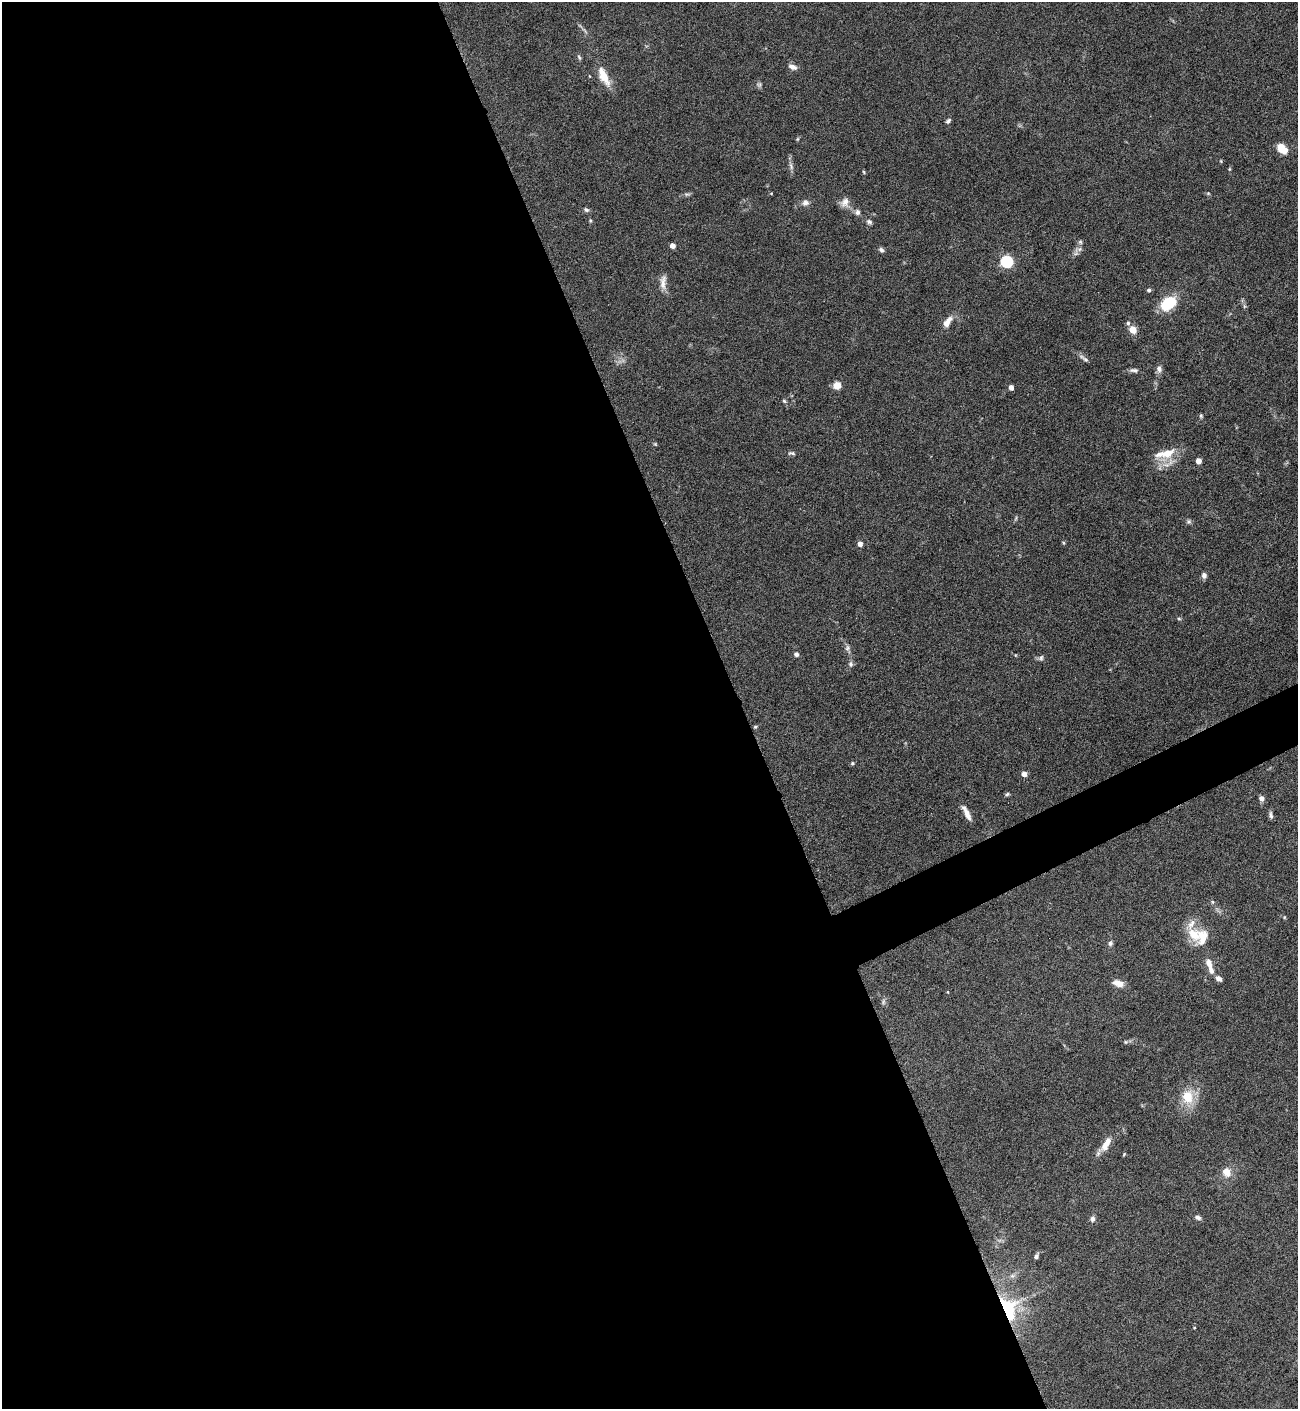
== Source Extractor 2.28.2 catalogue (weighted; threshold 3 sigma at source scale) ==
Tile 9 of 4 x 4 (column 1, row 3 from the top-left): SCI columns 151-1446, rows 1408-2814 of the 5617 x 5627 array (HDU 1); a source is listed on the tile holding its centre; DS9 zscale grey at full resolution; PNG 1300 x 1411 px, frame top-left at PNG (2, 2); no overlay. Shown black and unused: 59% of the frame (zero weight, under 4 of 8 exposures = <1% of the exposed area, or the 3 px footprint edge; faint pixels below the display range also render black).
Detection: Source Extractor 2.28.2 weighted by HDU 2 'WHT'; one run over the whole footprint, this tile lists its part. Background 0.0778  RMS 0.0045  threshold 0.0184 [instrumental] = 3 sigma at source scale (4.09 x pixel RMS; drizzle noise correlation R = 1.36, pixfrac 0.8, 0.05/0.05 arcsec/px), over >= 5 px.
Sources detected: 78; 1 too faint to see at this stretch — not listed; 4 inside a brighter listed object's ellipse — not listed separately; the other 73 listed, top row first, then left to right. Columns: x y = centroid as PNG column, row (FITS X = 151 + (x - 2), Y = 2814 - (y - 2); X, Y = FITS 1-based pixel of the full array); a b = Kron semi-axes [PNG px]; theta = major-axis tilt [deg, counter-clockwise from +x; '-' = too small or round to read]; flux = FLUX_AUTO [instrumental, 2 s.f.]
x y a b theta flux
579 57 8 4 -63 0.7
792 67 12 7 -20 1.9
604 76 22 9 -64 7.7
759 84 7 4 0 0.74
948 121 7 4 45 0.91
797 139 6 4 71 0.46
1282 149 11 7 -42 7
791 166 12 4 -75 1.4
1229 169 6 4 89 0.43
864 172 5 3 - 0.4
771 193 5 3 - 0.33
1208 193 5 4 - 0.47
687 194 7 4 17 0.79
845 202 13 10 62 2.8
805 203 9 7 22 1.8
586 210 7 6 - 0.89
857 212 7 7 - 1.4
590 220 5 5 - 0.61
869 222 8 6 -19 1
1080 242 7 4 -45 0.67
672 246 4 4 - 3.1
881 250 7 5 -33 1
1076 253 7 4 19 0.88
1007 261 6 5 - 52
663 282 21 7 85 3.2
1149 290 5 4 - 0.74
1169 303 13 8 41 21
947 322 14 7 55 3.8
1128 323 5 5 - 0.77
1133 330 5 4 - 9.3
1085 359 10 5 -34 1.2
1159 369 8 7 - 1.6
1134 370 12 5 -2 1.3
837 386 7 7 - 4
1011 387 4 4 - 2.4
784 401 5 4 - 0.61
1201 416 6 4 71 0.62
655 444 4 4 - 0.42
792 453 10 5 0 0.89
1167 453 24 13 19 8.4
1198 461 4 4 - 4.1
1189 521 6 6 - 0.87
1064 543 5 3 - 0.46
860 544 4 4 - 2.5
1204 575 6 6 - 1.5
1179 619 6 4 -2 0.48
847 648 7 6 - 1
796 654 5 5 - 1.1
1041 658 7 6 - 0.98
851 664 8 6 -81 1.1
755 727 5 4 - 0.52
852 763 5 4 - 0.61
1024 774 4 4 - 3.1
1007 794 6 4 23 0.65
1261 798 6 5 - 2.1
967 814 18 6 -66 3.1
1271 815 10 4 -82 1.1
1212 902 6 4 -89 0.54
1193 934 20 14 -48 8.5
1110 943 7 6 - 0.95
1209 963 12 7 -70 3.1
1219 979 8 6 -39 1.7
1118 983 12 7 -21 3.8
947 992 4 3 - 0.33
1125 1042 6 5 - 0.64
1187 1097 20 15 -87 9.2
1107 1142 22 9 55 4.8
1227 1172 12 10 -57 4.2
1198 1217 8 5 -20 1.2
1093 1219 7 6 - 1.3
1036 1256 7 5 56 1.1
1008 1308 32 20 -70 27
1194 1328 4 2 - 0.3
Overlapping masked pixels (flux is a lower limit): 1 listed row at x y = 1008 1308